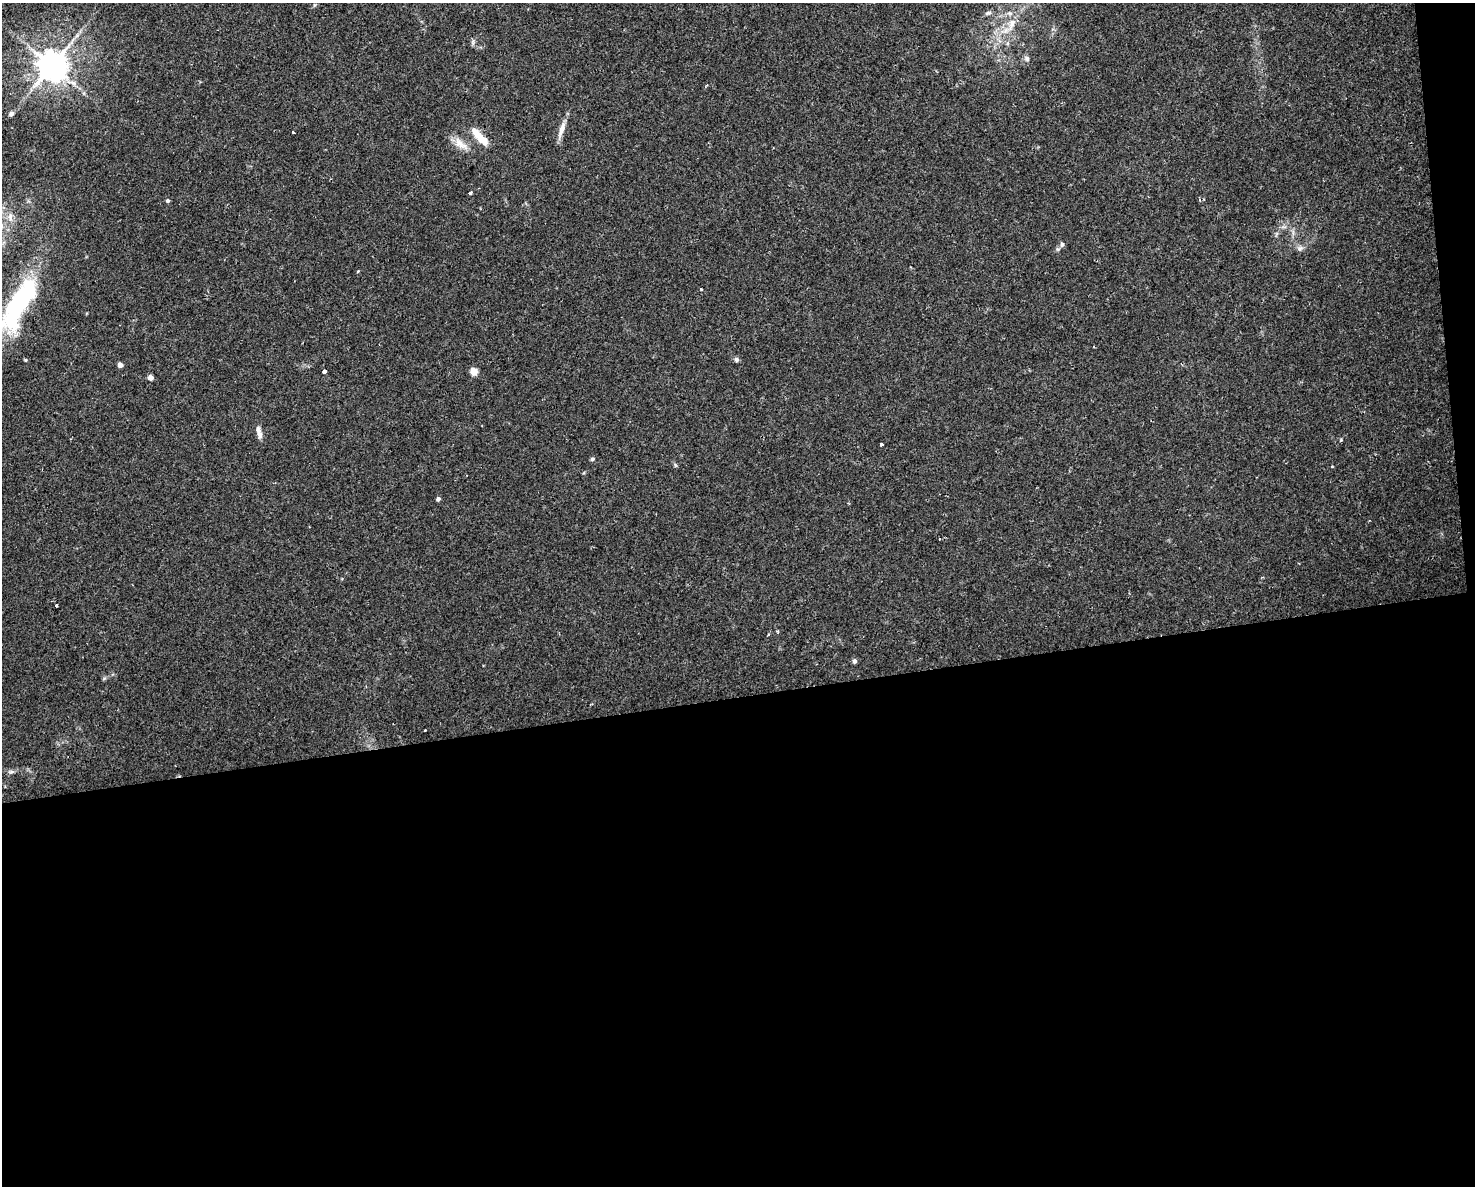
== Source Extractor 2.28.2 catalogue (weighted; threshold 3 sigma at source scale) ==
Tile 12 of 3 x 4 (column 3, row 4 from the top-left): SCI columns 3007-4479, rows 1-1184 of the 4496 x 4734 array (HDU 1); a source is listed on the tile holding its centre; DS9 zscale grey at full resolution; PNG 1477 x 1188 px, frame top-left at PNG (2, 3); no overlay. Shown black and unused: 42% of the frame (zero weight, under 2 of 3 exposures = <1% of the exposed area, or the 3 px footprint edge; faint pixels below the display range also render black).
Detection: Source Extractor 2.28.2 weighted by HDU 2 'WHT'; one run over the whole footprint, this tile lists its part. Background 0.0143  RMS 0.0026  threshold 0.0117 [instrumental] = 3 sigma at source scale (4.5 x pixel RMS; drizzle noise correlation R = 1.50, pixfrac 1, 0.0396/0.0396 arcsec/px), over >= 5 px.
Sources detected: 34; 1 cosmic-ray / hot-pixel residue — not listed; the other 33 listed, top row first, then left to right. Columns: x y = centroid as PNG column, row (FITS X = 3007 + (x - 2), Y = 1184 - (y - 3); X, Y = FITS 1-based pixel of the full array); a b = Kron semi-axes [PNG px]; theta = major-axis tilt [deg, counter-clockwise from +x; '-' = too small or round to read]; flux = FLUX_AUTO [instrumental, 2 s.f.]
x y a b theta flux
314 5 6 4 71 0.35
988 13 9 5 17 0.7
1012 23 14 9 71 2.8
1027 58 7 6 - 0.79
52 65 9 9 - 450
11 114 7 6 - 0.73
562 129 24 6 72 2.2
293 132 3 3 - 0.59
480 137 29 8 -47 4.5
461 144 25 10 -39 3.1
470 193 3 3 - 0.88
1200 200 4 3 - 0.34
167 201 5 4 - 0.49
10 217 11 6 -85 1.3
1062 244 6 5 - 0.6
1300 248 9 7 51 0.84
701 289 3 3 - 0.23
19 304 82 25 60 39
25 360 4 3 - 0.27
737 360 6 6 - 0.6
120 365 4 4 - 1.7
324 371 4 3 - 4.7
474 371 5 5 - 5.4
150 378 4 4 - 1.9
258 430 13 7 -72 1.4
881 444 3 3 - 0.98
592 459 6 4 16 0.44
438 499 4 4 - 0.76
940 538 3 2 - 0.27
56 606 3 2 - 0.29
778 632 5 3 - 0.29
855 661 5 4 - 0.73
11 772 7 4 1 0.52
Isophote crosses this tile's border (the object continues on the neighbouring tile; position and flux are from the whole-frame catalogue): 1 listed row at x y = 19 304